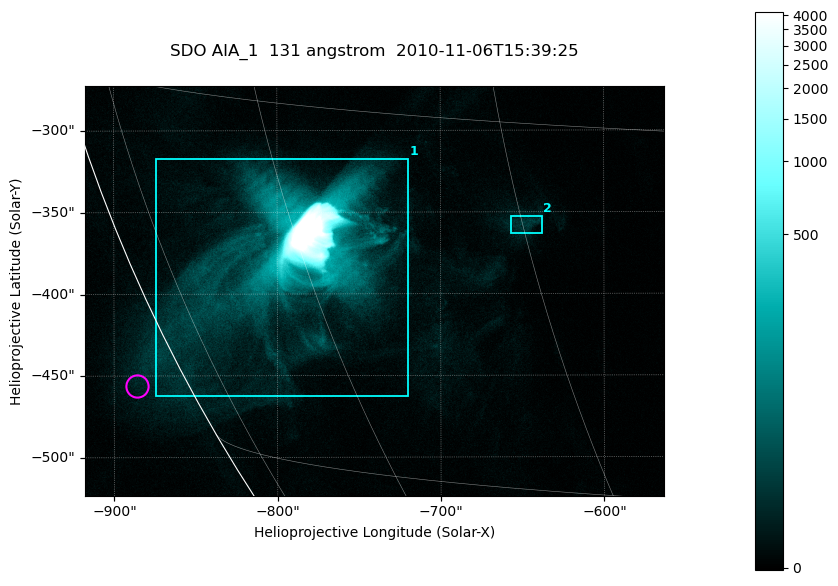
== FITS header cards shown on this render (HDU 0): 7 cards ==
TELESCOP= 'SDO     '           /
INSTRUME= 'AIA_1   '           /
WAVELNTH=                  131 /
WAVEUNIT= 'angstrom'           /
DATE-OBS= '2010-11-06T15:39:25.37' /
CTYPE1  = 'HPLN-TAN'           /
CTYPE2  = 'HPLT-TAN'           /

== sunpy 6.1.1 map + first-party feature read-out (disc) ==
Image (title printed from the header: SDO AIA_1  131 angstrom  2010-11-06T15:39:25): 590 x 417 px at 0.601 arcsec/px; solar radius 968 arcsec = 1612 px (partial field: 2.7% of the solar disc is inside the frame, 89% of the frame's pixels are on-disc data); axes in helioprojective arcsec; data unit not stated in the header (colour bar unlabelled)
Pointing: header CRPIX1/2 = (2045.07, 2040.72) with CRVAL1/2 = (0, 0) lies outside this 590 x 417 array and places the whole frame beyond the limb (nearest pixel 1.35 R_sun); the SolarSoft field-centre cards XCEN/YCEN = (-740.3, -398.3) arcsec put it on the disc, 766 arcsec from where CRPIX/CRVAL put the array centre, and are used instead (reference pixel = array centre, CRVAL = XCEN/YCEN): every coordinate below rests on XCEN/YCEN
Orientation: roll -0.139 deg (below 1 deg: not rotated)
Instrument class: DISC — disc imager (sunpy class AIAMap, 131 A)
Bright regions (active regions / flare kernels): reference = the on-disc median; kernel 5 px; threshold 5 sigma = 23.1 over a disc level ~4.36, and >= 1.15x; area >= 246 px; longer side >= 5 px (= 3 arcsec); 2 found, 2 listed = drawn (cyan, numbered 1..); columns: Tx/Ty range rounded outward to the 2 arcsec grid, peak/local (2 s.f.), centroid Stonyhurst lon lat
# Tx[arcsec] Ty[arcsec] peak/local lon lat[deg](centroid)
1 -876..-718 -464..-316 3298 -62 -21
2 -658..-638 -364..-352 8.6 -45 -19
Off-limb structures (1.02-1.3 R_sun): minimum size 123 px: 1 found; the strongest spans PA ~115..120 deg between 1.02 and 1.06 R_sun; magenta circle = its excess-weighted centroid (no pixel of it reaches 25% of the colour bar: the marked point is dim): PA ~115 deg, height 1.03 R_sun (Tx ~-886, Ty ~-456 arcsec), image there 3.3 x the reference